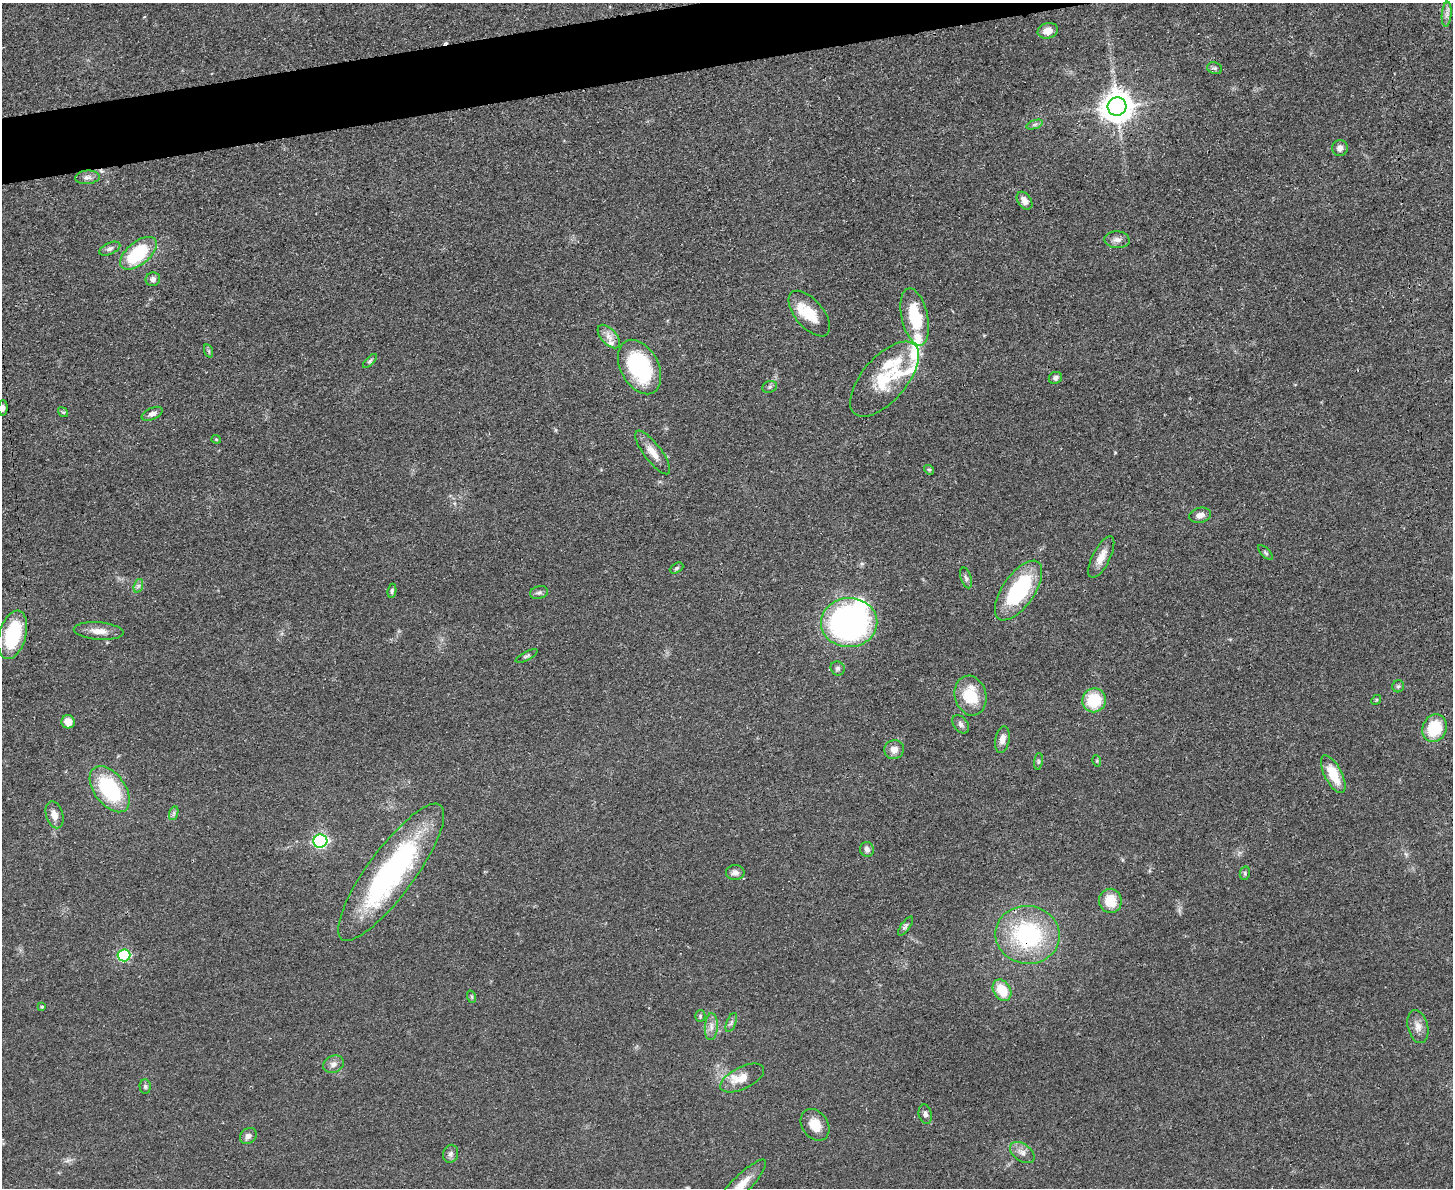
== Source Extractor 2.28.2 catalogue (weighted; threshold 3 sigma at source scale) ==
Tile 8 of 3 x 4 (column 2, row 3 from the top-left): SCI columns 1593-3043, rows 1199-2384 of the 4747 x 4767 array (HDU 1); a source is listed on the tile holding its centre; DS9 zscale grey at full resolution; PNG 1455 x 1190 px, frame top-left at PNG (2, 3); each listed source drawn as its Kron ellipse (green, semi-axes under 4 px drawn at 4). Shown black and unused: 3% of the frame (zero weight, under 3 of 4 exposures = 2% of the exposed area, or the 3 px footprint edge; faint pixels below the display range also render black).
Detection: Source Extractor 2.28.2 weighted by HDU 2 'WHT'; one run over the whole footprint, this tile lists its part. Background 0.0462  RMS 0.0051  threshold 0.023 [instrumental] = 3 sigma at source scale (4.5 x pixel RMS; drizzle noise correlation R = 1.50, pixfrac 1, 0.05/0.05 arcsec/px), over >= 5 px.
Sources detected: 89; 1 cosmic-ray / hot-pixel residue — neither listed nor drawn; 7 inside a brighter listed object's ellipse — not listed separately; the other 81 listed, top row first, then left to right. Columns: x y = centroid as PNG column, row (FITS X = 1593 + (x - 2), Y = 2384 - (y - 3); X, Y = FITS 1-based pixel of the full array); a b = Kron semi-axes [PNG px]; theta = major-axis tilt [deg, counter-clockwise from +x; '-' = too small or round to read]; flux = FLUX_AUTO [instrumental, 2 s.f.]
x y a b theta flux
1447 14 12 4 85 2.3
1048 31 10 7 17 5.7
1215 68 8 5 -18 1.2
1117 106 9 9 - 920
1034 124 8 4 19 1.1
1340 148 8 7 - 2.6
87 177 12 6 5 2.2
1024 201 10 6 -55 3.8
1117 240 12 8 -4 2.9
110 249 11 5 24 1.8
138 253 22 11 39 33
153 279 7 6 - 1.8
809 314 27 14 -50 13
915 317 29 13 -77 23
609 336 14 7 -48 3.8
209 351 7 4 -71 0.72
370 361 9 4 45 0.96
640 367 29 19 -62 48
1055 378 7 6 - 1.8
884 379 46 22 49 26
770 387 7 5 22 1.1
3 408 7 4 88 1.6
63 412 5 4 - 0.67
152 414 11 5 25 2.3
216 439 4 4 - 0.59
653 452 26 8 -53 6.2
929 470 5 4 - 0.77
1200 515 11 7 14 3
1266 553 10 4 -45 0.97
1101 557 23 8 64 5.9
677 568 7 4 28 0.89
966 578 11 5 -73 1.4
138 586 7 4 71 1.2
392 591 7 4 83 0.96
1018 591 34 16 55 47
539 593 9 6 14 1.4
849 623 28 24 1 160
99 631 25 8 -5 5.7
13 635 25 13 74 36
527 656 12 4 28 1
838 668 7 6 - 1.4
1398 686 6 6 - 1
970 696 20 15 -76 17
1094 700 12 11 - 21
1376 700 5 4 - 0.63
68 722 7 6 - 5.8
961 724 10 7 -52 1.8
1434 728 14 12 64 19
1002 739 13 7 79 3.5
894 750 10 9 - 3.9
1038 761 8 4 82 0.89
1097 761 6 3 -73 0.53
1333 774 21 8 -62 13
110 789 26 15 -53 43
174 813 7 4 71 0.99
54 815 14 8 -74 4.2
320 841 7 6 - 93
867 849 7 7 - 2.1
391 872 83 23 54 110
735 873 9 7 5 2.5
1245 873 7 5 79 0.91
1110 901 12 11 - 11
905 926 11 4 55 1.2
1027 935 32 29 -7 61
124 955 6 6 - 50
1002 990 11 8 -57 12
472 997 6 4 -72 0.73
42 1007 3 3 - 0.55
700 1016 6 5 - 0.75
731 1023 10 4 68 1.3
711 1027 13 6 87 3
1418 1027 17 10 -76 4.2
333 1064 10 8 25 2.7
742 1078 24 11 26 7.2
145 1087 7 5 -88 1.2
925 1114 10 6 -76 1.6
815 1125 17 13 -56 8.4
248 1136 9 7 39 2.3
1022 1153 14 8 -35 3.4
451 1154 9 7 75 1.9
740 1186 36 9 46 11
Overlapping masked pixels (flux is a lower limit): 2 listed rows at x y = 87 177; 1027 935
Isophote crosses this tile's border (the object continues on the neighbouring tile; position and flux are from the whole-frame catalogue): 2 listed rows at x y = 3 408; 740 1186